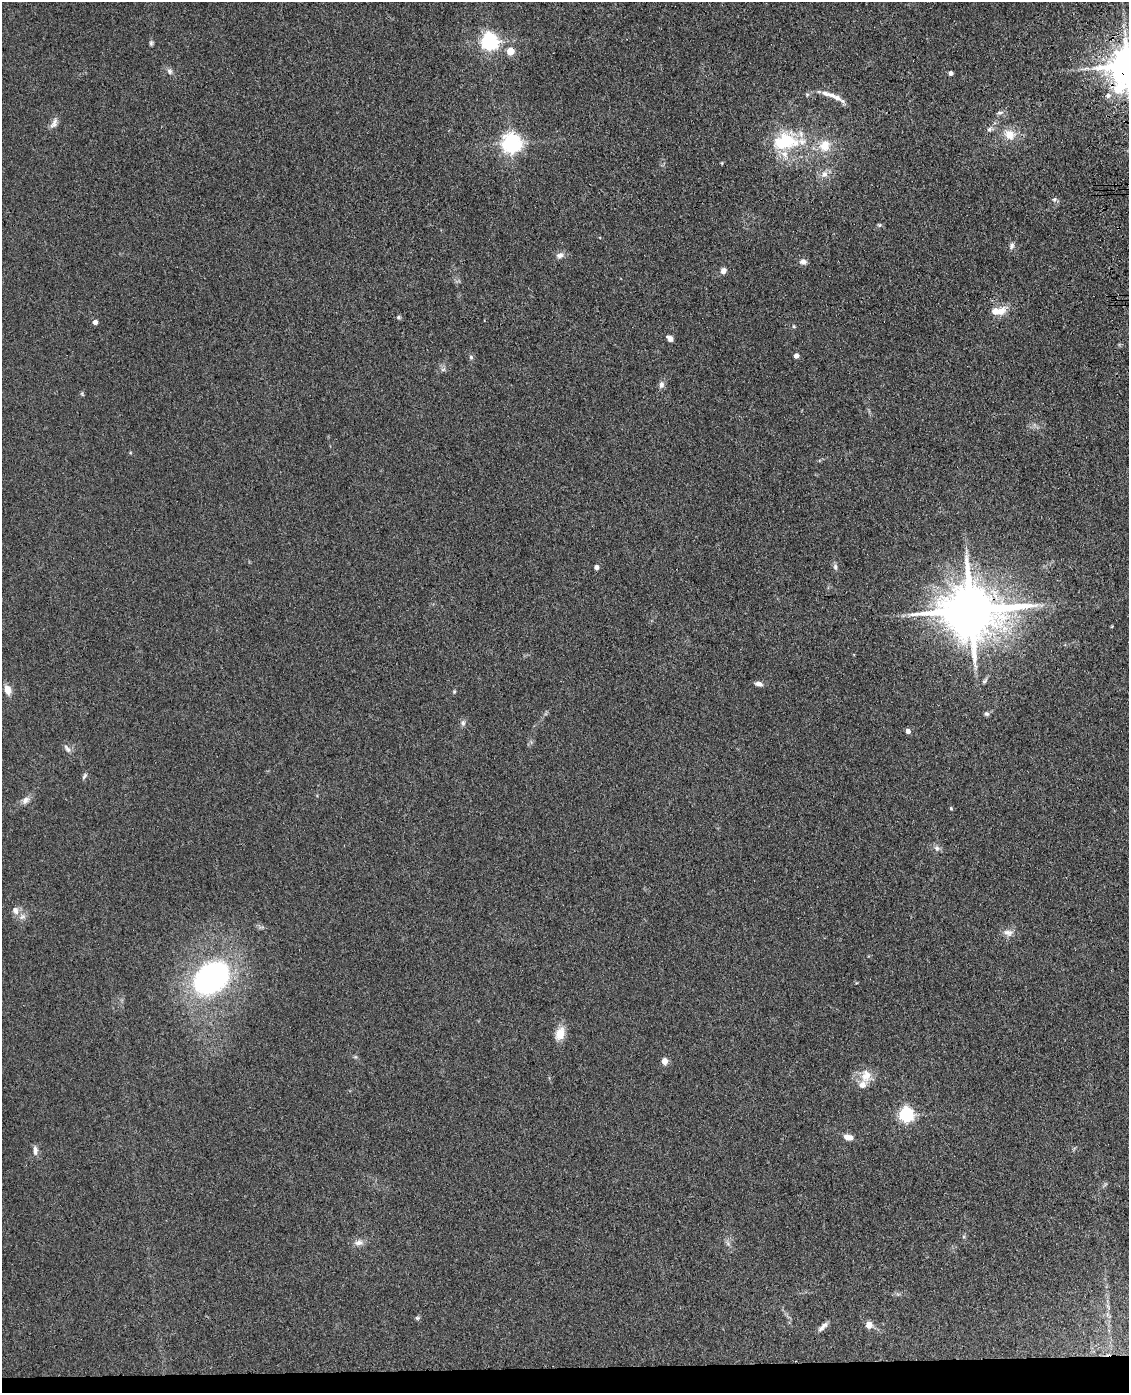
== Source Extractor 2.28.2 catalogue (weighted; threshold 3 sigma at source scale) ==
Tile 10 of 4 x 3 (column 2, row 3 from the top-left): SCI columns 1244-2370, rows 252-1642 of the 4740 x 4572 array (HDU 1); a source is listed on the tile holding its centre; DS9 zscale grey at full resolution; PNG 1131 x 1395 px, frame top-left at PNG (2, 2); no overlay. Shown black and unused: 2% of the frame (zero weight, under 3 of 4 exposures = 6% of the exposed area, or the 3 px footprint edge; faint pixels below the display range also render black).
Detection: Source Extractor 2.28.2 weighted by HDU 2 'WHT'; one run over the whole footprint, this tile lists its part. Background 0.0882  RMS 0.0092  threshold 0.0414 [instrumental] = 3 sigma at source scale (4.5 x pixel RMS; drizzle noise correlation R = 1.50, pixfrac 1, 0.05/0.05 arcsec/px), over >= 5 px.
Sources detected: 72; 7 inside a brighter listed object's ellipse — not listed separately; the other 65 listed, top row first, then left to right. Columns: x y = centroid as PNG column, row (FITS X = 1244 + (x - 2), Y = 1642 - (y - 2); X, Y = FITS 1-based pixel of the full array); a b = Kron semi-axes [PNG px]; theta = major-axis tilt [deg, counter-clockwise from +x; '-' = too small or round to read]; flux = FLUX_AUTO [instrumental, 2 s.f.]
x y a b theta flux
489 42 7 7 - 300
151 43 7 5 -90 1.7
510 51 5 5 - 21
1127 66 11 10 - 2700
170 71 8 7 - 3
951 73 4 4 - 3
807 95 6 5 - 1.4
1108 96 7 7 - 2.9
837 98 23 6 -34 7.2
1000 112 10 4 5 2.1
54 123 16 7 62 4.8
990 129 9 6 53 2.8
1009 134 16 13 -30 13
784 142 38 20 13 53
511 143 7 7 - 470
824 146 17 15 61 16
722 163 4 4 - 0.85
824 174 10 9 - 5.7
1054 199 7 6 - 2
880 225 6 5 - 1.5
1012 246 10 6 72 3
560 255 11 8 20 4.3
803 262 8 7 - 4
723 271 8 7 - 4
1001 311 16 10 50 9.6
398 317 6 5 - 1.5
95 322 5 4 - 4.6
794 326 5 4 - 1.1
670 338 8 6 -37 3.5
796 356 4 4 - 4.9
471 357 6 6 - 1.6
443 370 7 4 1 1.8
661 385 10 7 83 3.5
82 394 6 4 -46 1.1
596 567 5 4 - 3.9
835 567 9 6 -80 2.4
971 610 17 14 0 6800
985 681 9 5 46 2.1
759 684 9 5 -14 4.1
8 690 11 7 -74 7.9
454 692 5 4 - 1.1
986 714 7 6 - 1.9
463 723 8 6 86 2.7
908 731 4 4 - 4.5
67 749 13 5 -52 3.1
84 776 10 5 58 2.1
25 800 13 8 45 5
951 808 5 4 - 0.95
937 848 8 7 - 3.2
15 910 11 8 -69 5.3
1008 933 14 9 -10 5.8
211 978 38 27 36 200
560 1033 17 11 70 11
355 1057 6 4 17 1.1
664 1061 5 4 - 14
866 1076 18 16 -70 13
906 1115 6 6 - 220
848 1137 12 7 -14 6.4
35 1150 11 6 -87 4.3
359 1243 14 8 11 5.2
728 1244 7 4 -19 1.8
1108 1306 11 4 -67 2.7
417 1318 7 5 0 1.5
869 1325 5 5 - 12
823 1327 15 6 43 4.3
Overlapping masked pixels (flux is a lower limit): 2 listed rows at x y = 1127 66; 971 610
Isophote crosses this tile's border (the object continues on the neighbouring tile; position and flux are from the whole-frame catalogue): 1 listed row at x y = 1127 66